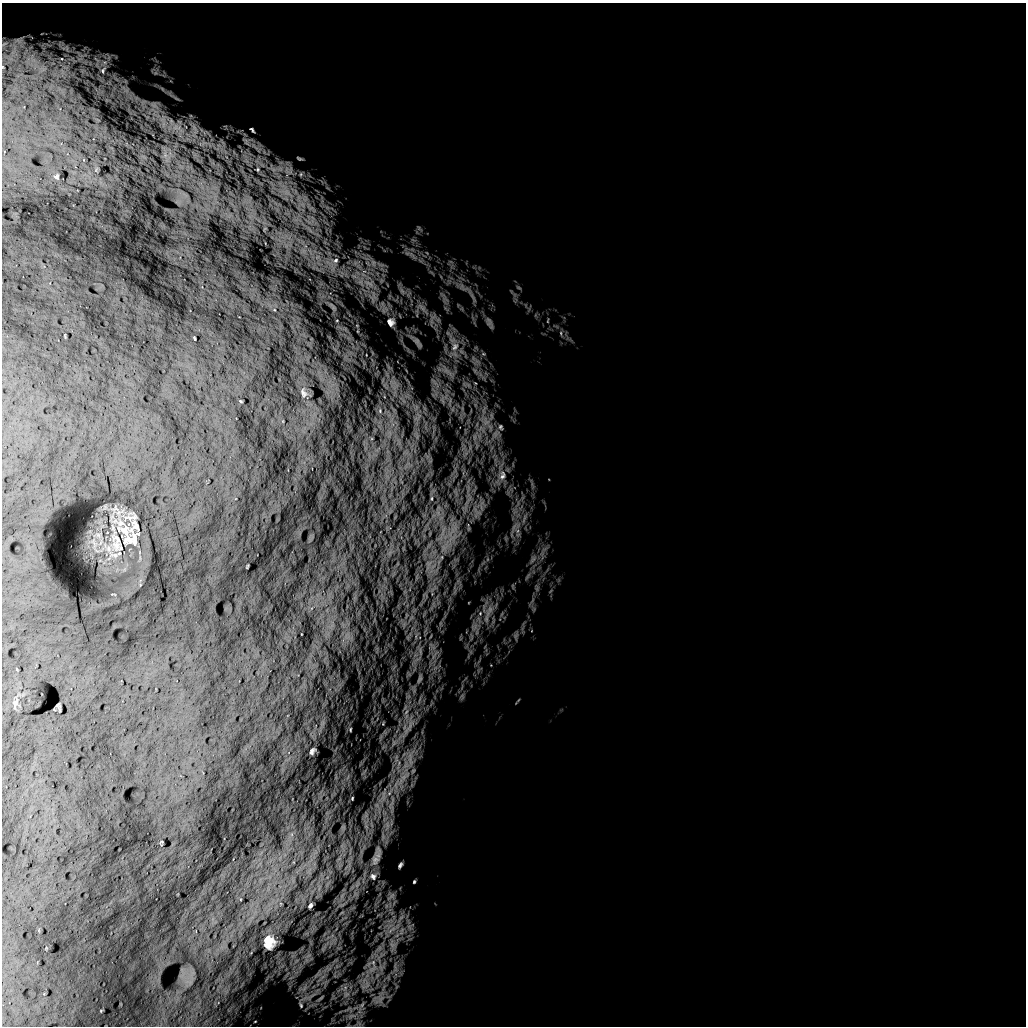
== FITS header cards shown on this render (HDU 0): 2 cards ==
NAXIS1  =                 1024 /
NAXIS2  =                 1024 /

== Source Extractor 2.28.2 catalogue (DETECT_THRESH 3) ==
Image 1024 x 1024 px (HDU 0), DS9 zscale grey, 1 PNG px = 1 image px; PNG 1028 x 1028 px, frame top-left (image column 1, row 1024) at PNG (2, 3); no overlay
Background 5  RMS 650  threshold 1950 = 3 sigma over >= 5 px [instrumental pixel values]
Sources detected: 90; all 90 listed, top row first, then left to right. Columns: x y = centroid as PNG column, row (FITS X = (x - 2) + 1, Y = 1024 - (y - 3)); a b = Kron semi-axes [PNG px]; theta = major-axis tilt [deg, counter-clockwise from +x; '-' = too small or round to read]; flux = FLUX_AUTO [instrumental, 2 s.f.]
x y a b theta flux
19 40 20 11 15 5.4e+05
4 44 13 6 34 1.9e+05
3 67 5 3 - 3.5e+04
103 70 9 6 66 1.3e+05
156 73 8 7 - 1.6e+05
173 96 29 4 -35 2.3e+05
154 105 16 10 -36 4.2e+05
163 119 15 11 54 4.7e+05
171 121 13 7 -70 3.2e+05
175 127 13 10 52 4.5e+05
194 127 11 4 -57 1.7e+05
252 130 6 3 -51 8.0e+04
300 159 11 5 -18 1.1e+05
258 169 6 6 - 8.1e+04
288 169 33 16 -88 1.5e+06
301 174 10 7 61 1.9e+05
56 176 8 7 - 1.1e+05
419 228 7 4 -72 8.1e+04
412 255 21 5 -46 2.9e+05
335 260 9 7 34 1.9e+05
373 263 12 9 -84 3.6e+05
369 284 17 7 -29 4.5e+05
463 287 17 9 -30 4.2e+05
519 288 6 4 -19 5.2e+04
422 308 28 8 -44 8.0e+05
548 321 6 3 81 4.4e+04
391 322 9 8 - 2.5e+05
489 323 18 7 -64 2.2e+05
561 333 8 4 -82 8.7e+04
194 338 4 2 - 4.7e+04
418 343 18 7 -54 2.0e+05
455 346 18 13 84 8.9e+05
483 354 7 5 -20 9.5e+04
473 358 7 4 -72 1.2e+05
475 371 9 4 -71 1.0e+05
448 372 25 8 -41 5.0e+05
475 383 6 4 -44 6.1e+04
303 393 14 8 -68 2.4e+05
240 401 5 3 - 3.5e+04
443 401 9 4 -71 1.2e+05
380 411 6 5 - 8.5e+04
485 421 24 13 -49 1.2e+06
500 427 10 7 -68 1.8e+05
495 434 16 9 48 5.1e+05
474 437 12 4 90 2.0e+05
502 475 16 12 78 6.6e+05
432 498 4 3 - 3.6e+04
481 508 10 3 -69 1.0e+05
478 513 9 4 -9 1.4e+05
136 526 22 11 -62 4.4e+05
514 528 39 11 65 1.2e+06
128 540 20 15 12 8.1e+05
442 557 6 4 72 6.5e+04
533 559 13 6 57 2.6e+05
247 566 7 2 69 3.0e+04
489 611 25 10 65 9.2e+05
480 613 8 6 70 1.8e+05
516 635 10 5 63 1.5e+05
420 679 12 5 65 1.4e+05
406 712 9 4 55 1.6e+05
383 724 6 2 85 3.7e+04
409 727 35 8 58 8.9e+05
350 729 4 2 - 3.8e+04
312 751 6 4 59 1.2e+05
396 758 16 5 83 2.9e+05
403 778 41 14 59 2.1e+06
352 798 3 2 - 3.5e+04
391 804 29 9 -88 8.7e+05
161 842 5 2 - 3.6e+04
378 855 22 9 86 3.4e+05
400 865 6 3 58 1.2e+05
373 876 10 8 -54 2.1e+05
414 882 5 3 - 6.9e+04
392 896 12 7 42 2.1e+05
310 905 5 3 - 1.0e+05
401 918 17 6 53 3.6e+05
401 931 15 7 70 4.5e+05
269 942 12 10 -87 5.6e+05
393 945 24 13 -82 1.1e+06
373 966 30 14 82 1.5e+06
365 985 21 13 39 9.9e+05
344 988 12 9 40 3.5e+05
346 994 12 10 56 4.6e+05
320 998 12 4 43 1.0e+05
379 998 29 18 48 1.4e+06
301 1005 8 4 -66 8.2e+04
361 1005 21 11 67 7.4e+05
349 1009 17 10 14 5.9e+05
352 1016 22 10 11 7.4e+05
358 1024 16 10 5 3.4e+05
At the frame edge (FLAGS 8, measured only in part): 2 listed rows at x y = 4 44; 3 67